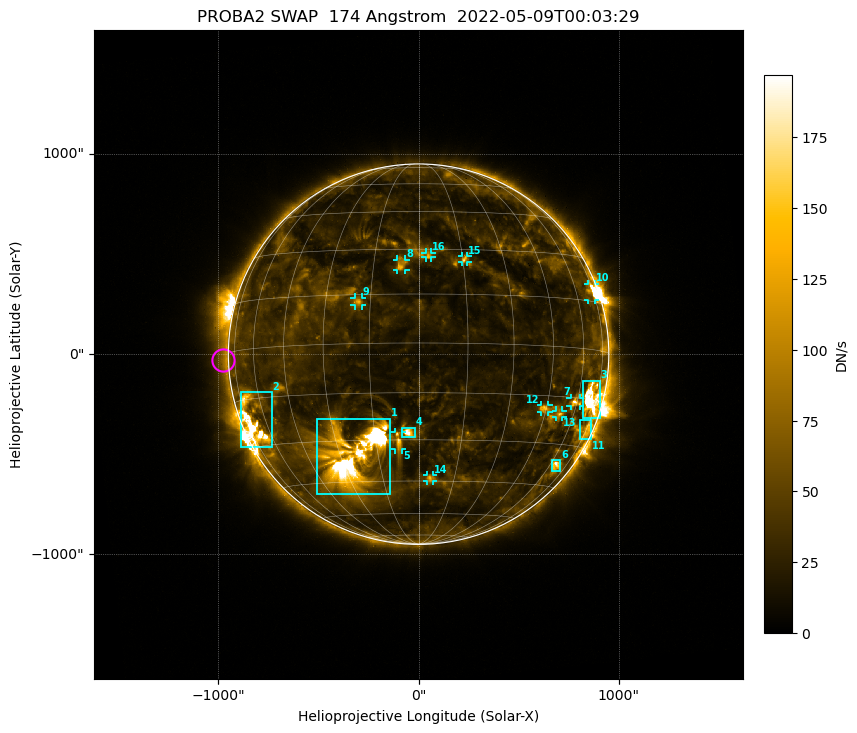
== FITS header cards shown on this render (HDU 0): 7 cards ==
TELESCOP= 'PROBA2  '           / satellite name
INSTRUME= 'SWAP    '           / instrument name
WAVELNTH=                  174 / [Angstrom] bandpass peak response
DATE-OBS= '2022-05-09T00:03:29.918' / UTC time of observation
CTYPE1  = 'HPLN-TAN'           / WCS axis X
CTYPE2  = 'HPLT-TAN'           / WCS axis Y
BUNIT   = 'DN/s    '           / unit of physical value

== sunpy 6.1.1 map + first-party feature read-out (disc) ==
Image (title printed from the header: PROBA2 SWAP  174 Angstrom  2022-05-09T00:03:29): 1024 x 1024 px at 3.16 arcsec/px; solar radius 950 arcsec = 300 px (full disc in frame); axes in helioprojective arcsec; data unit DN/s (BUNIT, on the colour bar)
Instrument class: DISC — disc imager (sunpy class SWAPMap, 174 A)
Bright regions (active regions / flare kernels): reference = the median radial profile (limb darkening/brightening removed); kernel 9 px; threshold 5 sigma = 56.5 DN/s over a disc level ~28.5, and >= 1.15x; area >= 9 px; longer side >= 7 px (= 22 arcsec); searched inside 0.97 R_sun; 16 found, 16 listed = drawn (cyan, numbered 1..; 10 of them under ~43 arcsec drawn as corner ticks so the feature stays visible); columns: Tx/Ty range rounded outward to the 10 arcsec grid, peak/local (2 s.f.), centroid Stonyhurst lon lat
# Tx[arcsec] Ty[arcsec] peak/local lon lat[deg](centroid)
1 -510..-140 -700..-320 16 -25 -35
2 -890..-730 -470..-190 6.8 -69 -22
3 820..910 -320..-130 8 +69 -14
4 -90..-20 -420..-360 9.5 -3 -28
5 -120..-80 -480..-390 5.9 -7 -30
6 660..710 -590..-530 4.4 +64 -37
7 760..810 -260..-210 5.2 +59 -16
8 -110..-60 420..470 5.1 -6 +24
9 -320..-280 240..290 5.1 -19 +13
10 840..880 270..350 4.1 +72 +18
11 800..860 -430..-330 2.9 +74 -25
12 610..650 -290..-250 3.8 +44 -19
13 680..720 -320..-280 3.6 +52 -20
14 40..80 -640..-600 3.9 +5 -44
15 210..250 460..490 3.6 +16 +27
16 30..70 480..510 3.5 +3 +28
Off-limb structures (1.02-1.3 R_sun): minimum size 162 px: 4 found; the strongest spans PA ~65..135 deg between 1.02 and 1.3 R_sun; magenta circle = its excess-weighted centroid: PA ~90 deg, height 1.03 R_sun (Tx ~-980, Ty ~-30 arcsec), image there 1.6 x the reference